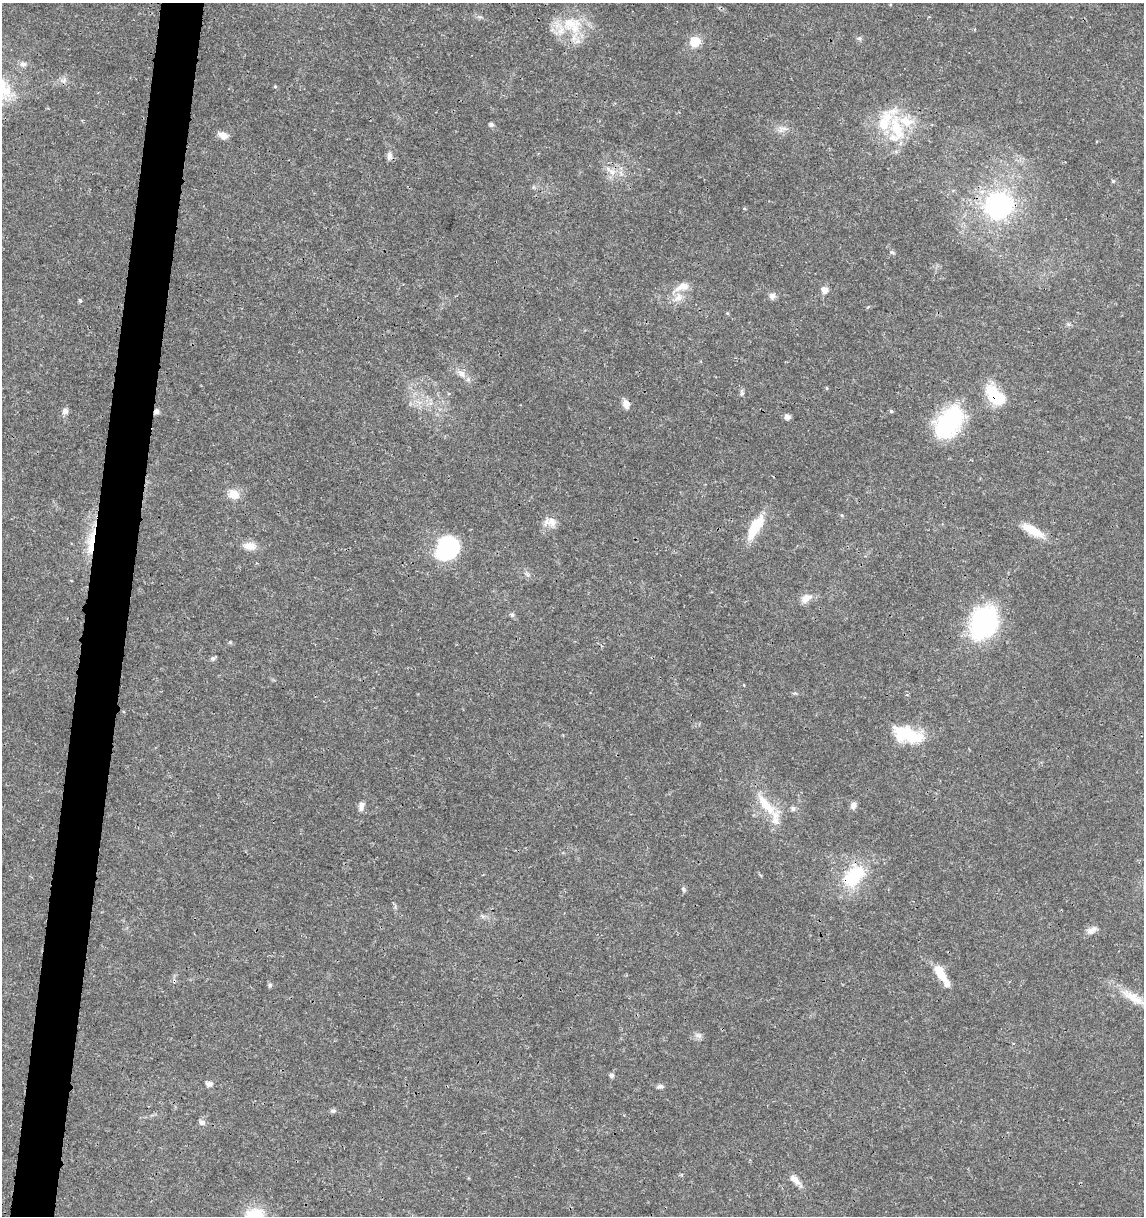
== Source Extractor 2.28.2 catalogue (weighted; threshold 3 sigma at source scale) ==
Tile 7 of 4 x 4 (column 3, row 2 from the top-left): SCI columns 2511-3652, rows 2441-3654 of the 5079 x 4871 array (HDU 1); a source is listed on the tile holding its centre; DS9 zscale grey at full resolution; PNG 1146 x 1218 px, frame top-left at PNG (2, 3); no overlay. Shown black and unused: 4% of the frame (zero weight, under 3 of 4 exposures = <1% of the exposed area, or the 3 px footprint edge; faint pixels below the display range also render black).
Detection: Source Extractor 2.28.2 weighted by HDU 2 'WHT'; one run over the whole footprint, this tile lists its part. Background 0.0189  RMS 0.0018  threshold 0.00805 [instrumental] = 3 sigma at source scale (4.5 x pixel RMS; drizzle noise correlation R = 1.50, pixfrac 1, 0.0396/0.0396 arcsec/px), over >= 5 px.
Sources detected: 64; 6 inside a brighter listed object's ellipse — not listed separately; the other 58 listed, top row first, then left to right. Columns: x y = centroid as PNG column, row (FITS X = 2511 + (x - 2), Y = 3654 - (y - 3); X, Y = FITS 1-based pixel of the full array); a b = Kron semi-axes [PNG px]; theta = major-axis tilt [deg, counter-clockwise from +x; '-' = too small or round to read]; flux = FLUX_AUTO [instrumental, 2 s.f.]
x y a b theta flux
569 23 34 19 3 6.8
859 39 7 5 -28 0.35
695 42 6 6 - 8.2
23 64 7 7 - 0.81
275 86 5 3 - 0.18
491 125 5 4 - 0.52
896 128 34 15 -72 8
782 129 14 7 19 1.1
223 135 12 8 -24 1.3
389 156 12 7 79 0.76
611 171 16 8 -33 1.8
1113 181 5 4 - 0.31
999 205 28 26 13 26
745 208 4 3 - 0.23
892 252 7 3 -19 0.25
682 287 23 9 23 2.3
825 290 9 8 - 1.1
772 296 8 8 - 0.78
80 301 4 4 - 0.3
461 373 15 8 -39 1.4
742 393 9 5 85 0.45
996 396 23 12 -43 8.9
626 404 12 7 -71 1.2
65 411 9 7 55 0.71
156 411 7 6 - 0.57
891 411 5 4 - 0.31
787 417 6 5 - 0.99
949 422 37 22 52 19
234 494 13 11 -7 2.1
842 515 5 5 - 0.22
550 522 18 11 -3 1.7
755 527 33 11 59 5.7
1032 530 29 9 -28 3.7
92 541 31 11 88 5.5
250 546 17 10 -5 1.8
447 547 21 18 67 20
806 598 15 9 28 1.6
512 615 6 6 - 0.4
984 623 38 29 63 21
213 658 6 5 - 0.48
907 734 37 17 -17 7.8
766 804 40 11 -50 4.7
853 805 8 7 - 0.82
361 806 13 7 72 0.93
793 809 7 6 - 0.48
854 876 35 21 46 9.6
683 889 8 5 -64 0.38
1092 930 15 8 30 1.1
940 972 22 9 -61 3.5
270 985 5 5 - 0.42
1133 998 38 11 -32 4
698 1035 11 6 -22 0.69
611 1075 5 5 - 0.52
209 1084 9 6 -3 0.67
660 1086 9 5 7 0.49
333 1111 9 5 7 0.38
202 1122 8 7 - 0.6
795 1180 18 8 -41 1.3
Overlapping masked pixels (flux is a lower limit): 5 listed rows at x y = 569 23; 996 396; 156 411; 92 541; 854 876